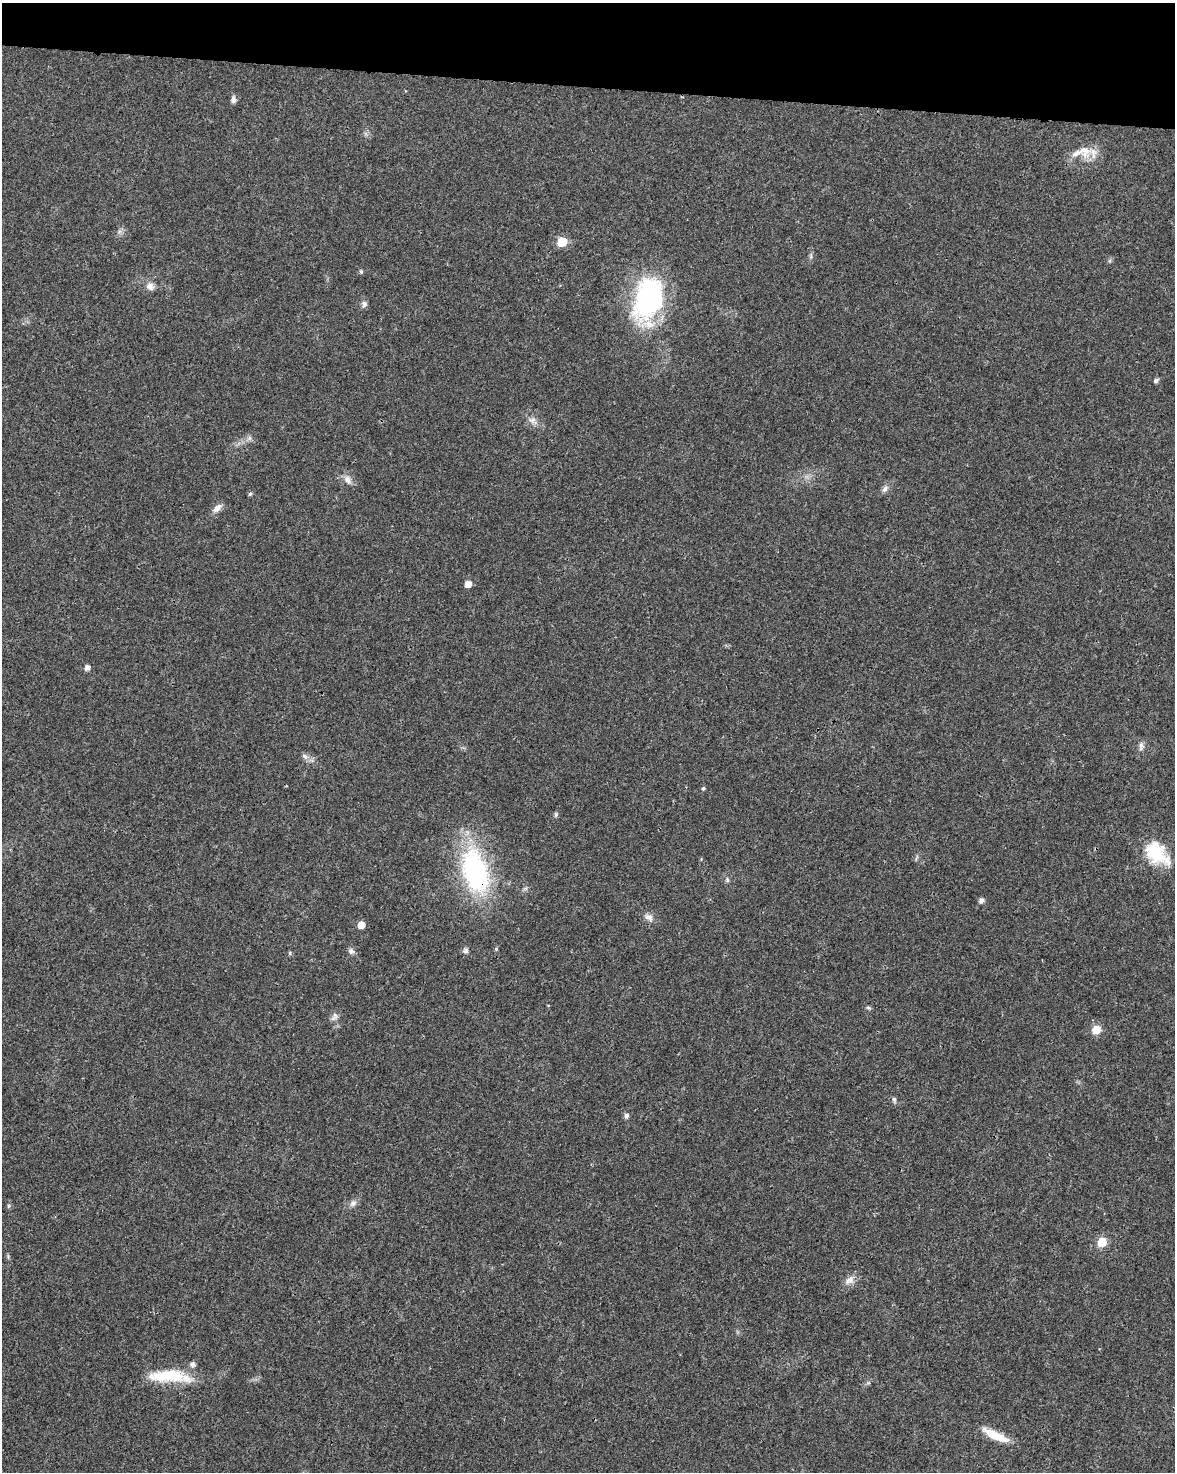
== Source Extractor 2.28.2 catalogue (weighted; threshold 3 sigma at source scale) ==
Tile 2 of 4 x 3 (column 2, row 1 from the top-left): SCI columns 1179-2351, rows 3172-4641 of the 4707 x 4926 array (HDU 1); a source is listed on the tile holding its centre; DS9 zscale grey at full resolution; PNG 1177 x 1474 px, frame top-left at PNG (2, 3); no overlay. Shown black and unused: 6% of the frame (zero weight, under 3 of 4 exposures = <1% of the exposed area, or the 3 px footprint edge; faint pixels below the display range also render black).
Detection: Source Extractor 2.28.2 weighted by HDU 2 'WHT'; one run over the whole footprint, this tile lists its part. Background 0.0201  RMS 0.0029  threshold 0.0129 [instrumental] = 3 sigma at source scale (4.5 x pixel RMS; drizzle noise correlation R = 1.50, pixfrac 1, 0.0396/0.0396 arcsec/px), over >= 5 px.
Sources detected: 45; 1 inside a brighter object's white glare — not listed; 2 inside a brighter listed object's ellipse — not listed separately; the other 42 listed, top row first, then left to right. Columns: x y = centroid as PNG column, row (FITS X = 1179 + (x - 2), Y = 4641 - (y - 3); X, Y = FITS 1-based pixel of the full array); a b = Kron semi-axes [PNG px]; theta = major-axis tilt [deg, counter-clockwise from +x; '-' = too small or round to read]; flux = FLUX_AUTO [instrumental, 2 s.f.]
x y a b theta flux
233 99 10 6 -90 1
1085 150 22 15 -65 4.8
562 242 6 6 - 13
811 256 10 4 -90 0.64
361 271 5 4 - 0.45
150 286 11 10 - 1.8
648 299 54 32 76 42
364 304 9 7 -81 0.92
1156 380 5 5 - 0.82
533 420 13 8 -36 1.8
249 438 7 6 - 0.76
347 480 13 9 -50 1.8
885 489 10 6 53 1.1
250 494 6 4 54 0.53
217 508 13 7 40 1.8
468 584 5 5 - 2.6
87 667 5 5 - 1.4
1141 746 14 6 87 1.1
305 756 10 7 -31 1.2
703 788 5 4 - 0.44
556 814 7 5 84 0.48
1157 853 34 21 -42 13
475 871 49 26 -74 47
727 880 6 5 - 0.57
981 900 5 5 - 1.3
649 917 13 8 -37 1.6
361 925 5 5 - 3.9
496 949 5 4 - 0.36
465 950 8 7 - 0.86
351 951 9 6 -27 0.89
290 953 6 4 -90 0.33
868 1008 7 4 -19 0.5
334 1017 14 7 60 1.2
1096 1030 9 8 - 3.7
894 1099 6 5 - 0.63
626 1116 7 6 - 0.85
353 1203 10 7 39 1.2
9 1205 7 5 84 0.52
1102 1242 6 5 - 13
849 1280 16 8 31 2.1
173 1375 54 16 -8 12
995 1435 34 9 -25 6.5
Overlapping masked pixels (flux is a lower limit): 1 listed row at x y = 475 871